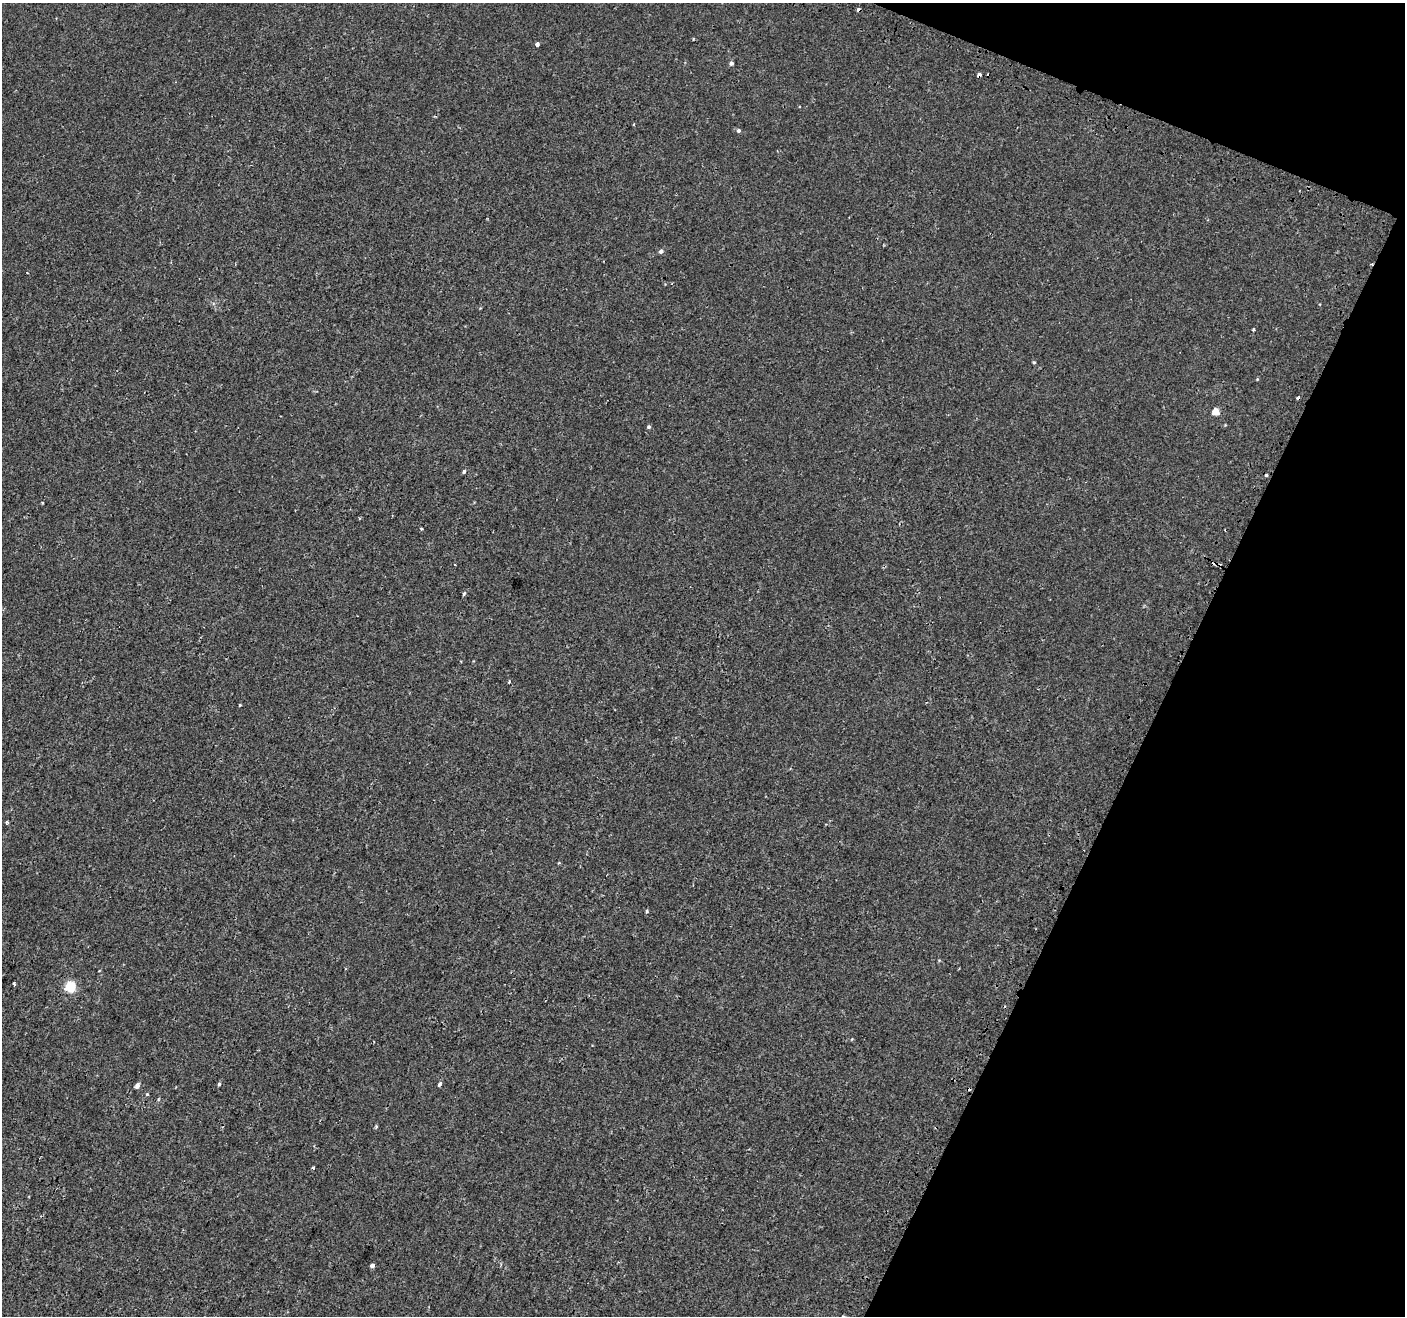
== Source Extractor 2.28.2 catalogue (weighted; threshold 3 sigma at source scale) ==
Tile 8 of 4 x 4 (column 4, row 2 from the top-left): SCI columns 4266-5668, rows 2889-4202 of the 5715 x 5844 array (HDU 1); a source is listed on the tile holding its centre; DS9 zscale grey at full resolution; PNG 1407 x 1318 px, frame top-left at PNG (2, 3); no overlay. Shown black and unused: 20% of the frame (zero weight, under 2 of 3 exposures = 3% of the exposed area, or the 3 px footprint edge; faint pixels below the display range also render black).
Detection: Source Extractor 2.28.2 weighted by HDU 2 'WHT'; one run over the whole footprint, this tile lists its part. Background 5.43e-04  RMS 0.0031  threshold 0.0141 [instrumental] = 3 sigma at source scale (4.5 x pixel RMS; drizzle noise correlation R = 1.50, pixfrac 1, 0.0396/0.0396 arcsec/px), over >= 5 px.
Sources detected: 39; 6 cosmic-ray / hot-pixel residue — not listed; the other 33 listed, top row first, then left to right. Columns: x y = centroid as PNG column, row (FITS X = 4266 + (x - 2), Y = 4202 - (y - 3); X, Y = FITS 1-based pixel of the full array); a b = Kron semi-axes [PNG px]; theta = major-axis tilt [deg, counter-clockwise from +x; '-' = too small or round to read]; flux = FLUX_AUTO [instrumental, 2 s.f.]
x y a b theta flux
537 44 4 3 - 5.6
731 63 5 4 - 0.76
979 75 4 3 - 1.9
634 124 4 3 - 0.28
738 131 5 5 - 0.72
661 251 5 5 - 0.81
1371 264 4 3 - 0.29
27 272 3 2 - 0.2
672 283 3 2 - 0.22
1253 329 4 3 - 0.55
1034 362 4 4 - 0.31
1257 379 5 4 - 0.26
1215 412 5 5 - 5.2
649 427 5 4 - 0.52
464 471 5 4 - 0.52
422 529 3 3 - 0.56
464 594 3 3 - 1.1
509 681 4 3 - 0.41
240 705 3 3 - 0.29
7 822 4 3 - 0.48
559 863 5 3 - 0.24
646 911 4 3 - 0.48
939 960 5 3 - 0.25
14 983 4 3 - 0.37
70 987 5 5 - 23
852 1039 5 3 - 0.23
219 1084 4 4 - 0.47
439 1084 4 3 - 1.4
137 1086 5 4 - 1.3
147 1094 4 4 - 0.34
376 1126 5 4 - 0.36
313 1168 4 3 - 0.33
372 1266 4 4 - 0.99
Overlapping masked pixels (flux is a lower limit): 2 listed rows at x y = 979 75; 1371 264